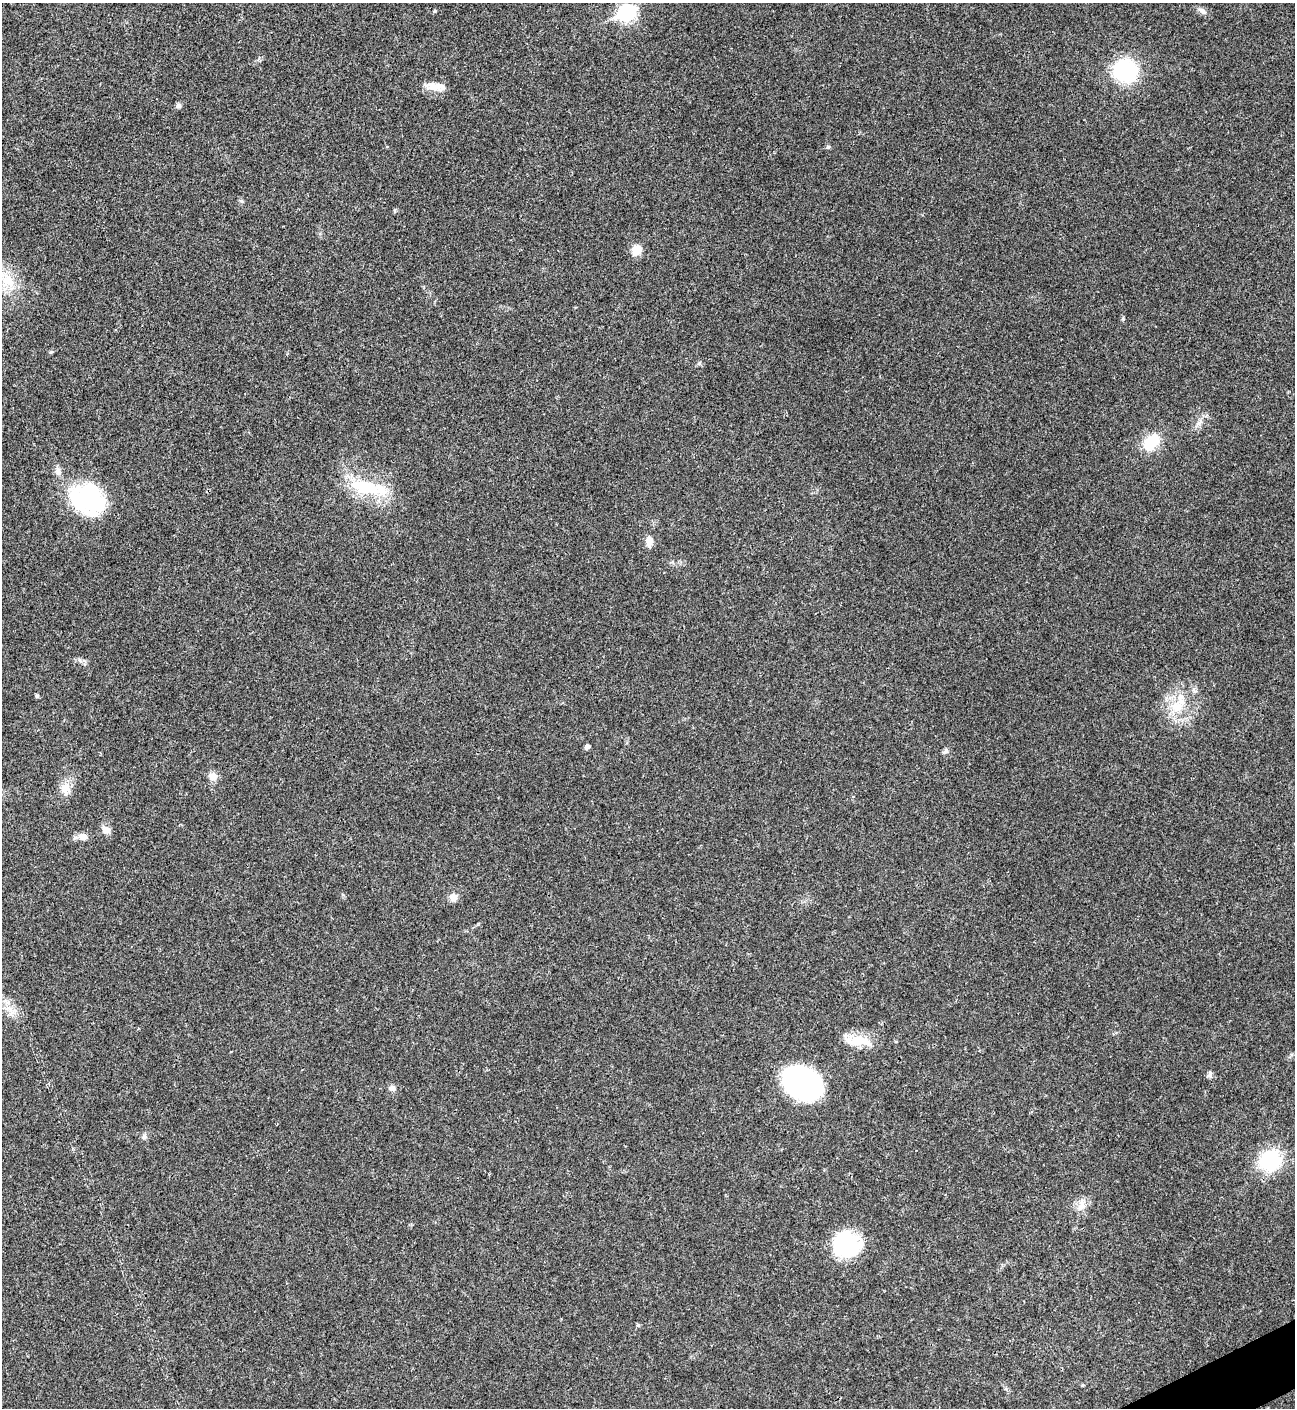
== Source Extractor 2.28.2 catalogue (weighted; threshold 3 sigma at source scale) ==
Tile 6 of 4 x 4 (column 2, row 2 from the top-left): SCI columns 1582-2874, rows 2813-4218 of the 5617 x 5629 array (HDU 1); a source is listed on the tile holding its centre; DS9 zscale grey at full resolution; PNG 1297 x 1410 px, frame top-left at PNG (2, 3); no overlay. Shown black and unused: <1% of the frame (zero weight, under 3 of 4 exposures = <1% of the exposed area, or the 3 px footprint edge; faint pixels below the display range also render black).
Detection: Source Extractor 2.28.2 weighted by HDU 2 'WHT'; one run over the whole footprint, this tile lists its part. Background 0.0203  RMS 0.004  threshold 0.0181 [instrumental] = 3 sigma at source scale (4.5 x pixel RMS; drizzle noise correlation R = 1.50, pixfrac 1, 0.05/0.05 arcsec/px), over >= 5 px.
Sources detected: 40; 3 inside a brighter object's white glare — not listed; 1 inside a brighter listed object's ellipse — not listed separately; the other 36 listed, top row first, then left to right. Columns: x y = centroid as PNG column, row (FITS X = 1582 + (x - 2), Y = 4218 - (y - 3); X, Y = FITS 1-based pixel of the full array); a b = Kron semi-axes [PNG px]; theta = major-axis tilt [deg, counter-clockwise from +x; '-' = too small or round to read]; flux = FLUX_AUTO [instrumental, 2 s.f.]
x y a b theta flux
434 11 4 3 - 0.58
1202 11 13 6 -41 1.6
626 12 9 7 26 99
1125 71 20 18 -21 39
435 87 25 9 -7 4.8
179 106 7 6 - 1.1
828 147 5 5 - 0.78
241 201 6 5 - 0.71
636 250 12 11 - 4.8
8 281 30 18 -62 12
1199 423 12 6 39 2
1151 442 17 12 47 14
58 472 12 8 -69 2
367 487 47 15 -12 23
86 497 39 31 -10 42
649 541 11 7 -83 3.5
79 660 6 4 -71 0.69
1194 690 7 4 -72 0.87
37 696 6 4 -89 0.56
1177 707 20 16 47 9.9
587 747 4 4 - 1.7
945 751 9 6 42 1.1
213 777 11 10 - 2.9
66 788 18 14 85 4.7
106 830 11 9 -30 2.5
83 836 12 9 -12 2.8
453 897 9 9 - 2.9
10 1009 7 7 - 2
858 1041 36 12 -5 9.6
1210 1075 10 6 -88 1.1
802 1083 29 21 -29 100
392 1088 8 8 - 1.6
144 1136 8 5 63 0.97
1270 1160 18 16 41 31
1082 1205 16 10 72 3.8
848 1245 32 29 76 23
Unlisted compact peaks at least as high as the median listed source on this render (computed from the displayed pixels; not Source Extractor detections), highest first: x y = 1123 319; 699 363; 343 895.